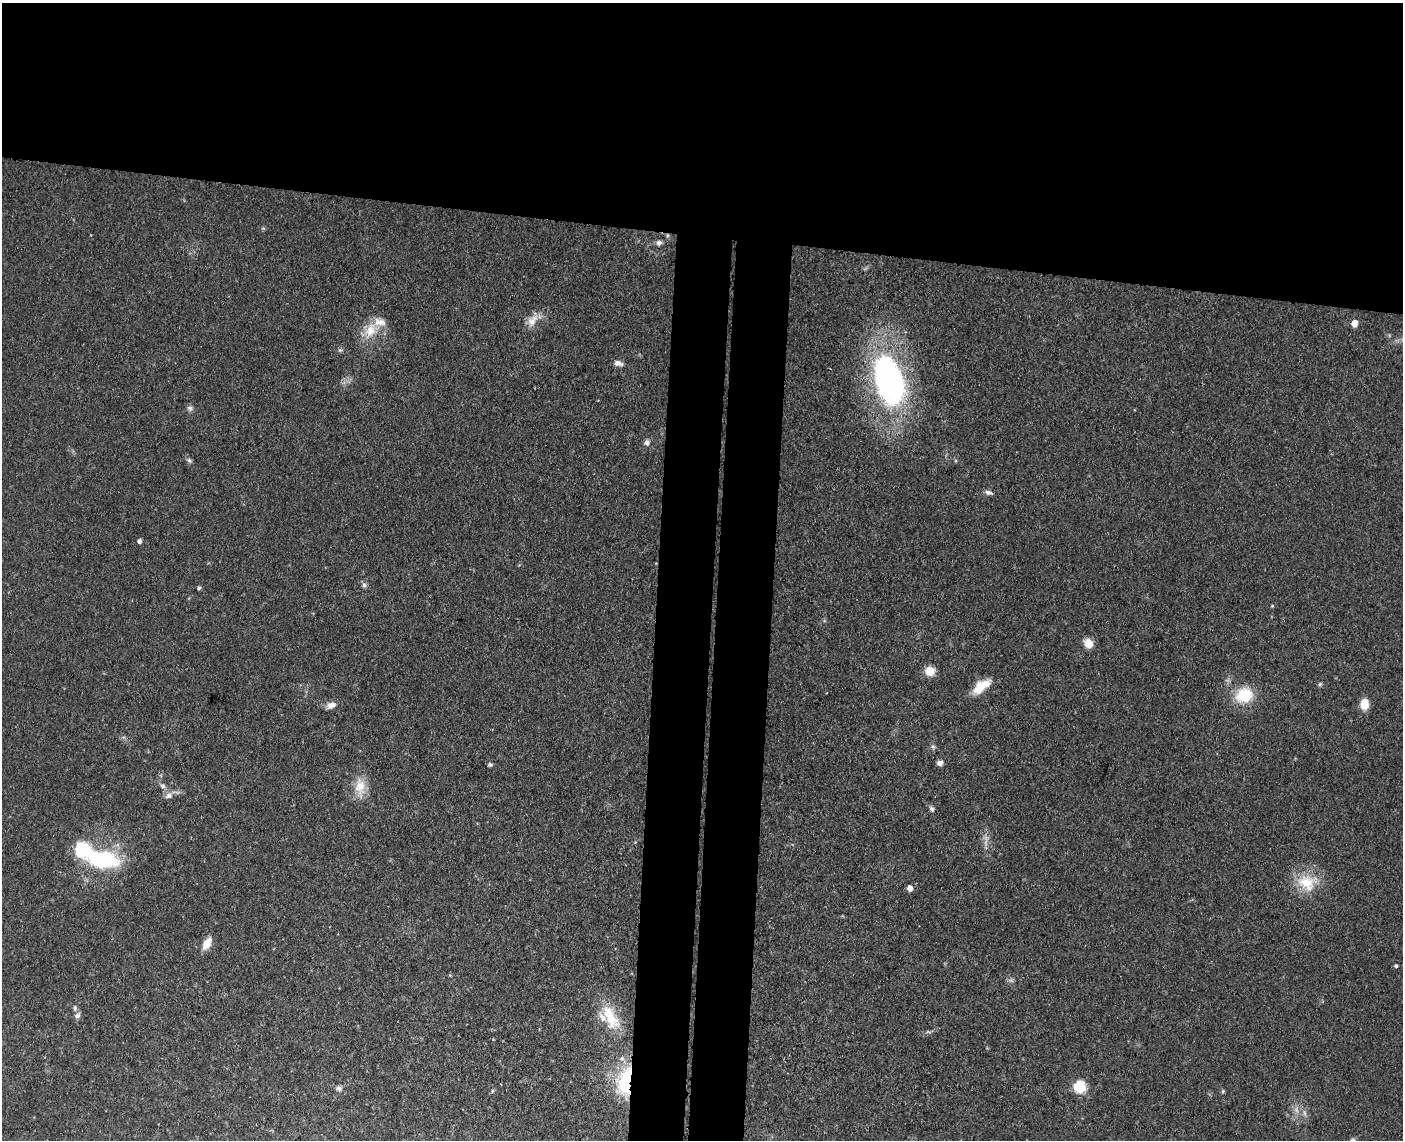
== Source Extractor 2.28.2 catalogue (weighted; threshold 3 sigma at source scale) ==
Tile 2 of 3 x 4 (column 2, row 1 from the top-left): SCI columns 1675-3075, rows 3422-4559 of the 4640 x 4568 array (HDU 1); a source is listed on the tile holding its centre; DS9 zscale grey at full resolution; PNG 1405 x 1142 px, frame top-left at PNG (2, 3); no overlay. Shown black and unused: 27% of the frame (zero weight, under 3 of 4 exposures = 5% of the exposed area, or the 3 px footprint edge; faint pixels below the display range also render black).
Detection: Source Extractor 2.28.2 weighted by HDU 2 'WHT'; one run over the whole footprint, this tile lists its part. Background 0.13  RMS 0.0071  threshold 0.0321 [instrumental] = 3 sigma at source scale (4.5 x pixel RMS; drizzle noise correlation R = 1.50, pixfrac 1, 0.05/0.05 arcsec/px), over >= 5 px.
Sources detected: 47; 1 too faint to see at this stretch — not listed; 3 inside a brighter listed object's ellipse — not listed separately; the other 43 listed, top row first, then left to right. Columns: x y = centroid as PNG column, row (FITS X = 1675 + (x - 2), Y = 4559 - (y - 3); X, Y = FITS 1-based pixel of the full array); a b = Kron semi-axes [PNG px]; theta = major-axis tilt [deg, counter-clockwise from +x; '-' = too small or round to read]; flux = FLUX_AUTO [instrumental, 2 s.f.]
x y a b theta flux
659 243 7 7 - 2.5
532 320 19 11 50 8.1
1354 323 5 5 - 9.5
370 330 23 16 57 16
618 363 11 6 -15 3.4
889 381 55 29 -73 200
190 408 8 7 - 2.1
647 442 7 7 - 2.8
189 460 7 6 - 1.7
989 493 11 6 -15 2.7
139 541 4 4 - 2.4
364 585 6 6 - 1.7
199 588 5 4 - 1.2
1088 643 11 8 -62 8.1
930 671 10 10 - 8.7
1320 684 6 5 - 1.1
981 686 25 11 35 13
1244 695 22 17 20 25
1364 704 13 10 85 8.2
331 705 12 8 16 4.6
933 747 7 5 -42 1.5
940 763 7 6 - 3.1
490 764 6 5 - 1.3
163 786 7 6 - 2
360 787 29 13 -88 14
169 796 10 7 11 3.6
932 809 8 5 -58 1.9
99 860 44 21 -7 64
1307 883 28 22 -12 24
910 888 5 5 - 6
207 943 17 9 59 7.3
1396 966 4 4 - 1.4
1011 980 7 4 -1 1.5
75 1008 9 6 -89 2
78 1015 9 6 50 2.3
610 1017 37 15 -64 23
928 1032 8 3 -5 1.2
625 1081 35 16 81 44
1080 1087 8 7 - 33
339 1088 10 6 -7 2.4
492 1091 6 4 88 0.88
1223 1091 6 3 72 0.84
1296 1110 11 5 -66 3.3
Overlapping masked pixels (flux is a lower limit): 1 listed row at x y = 625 1081